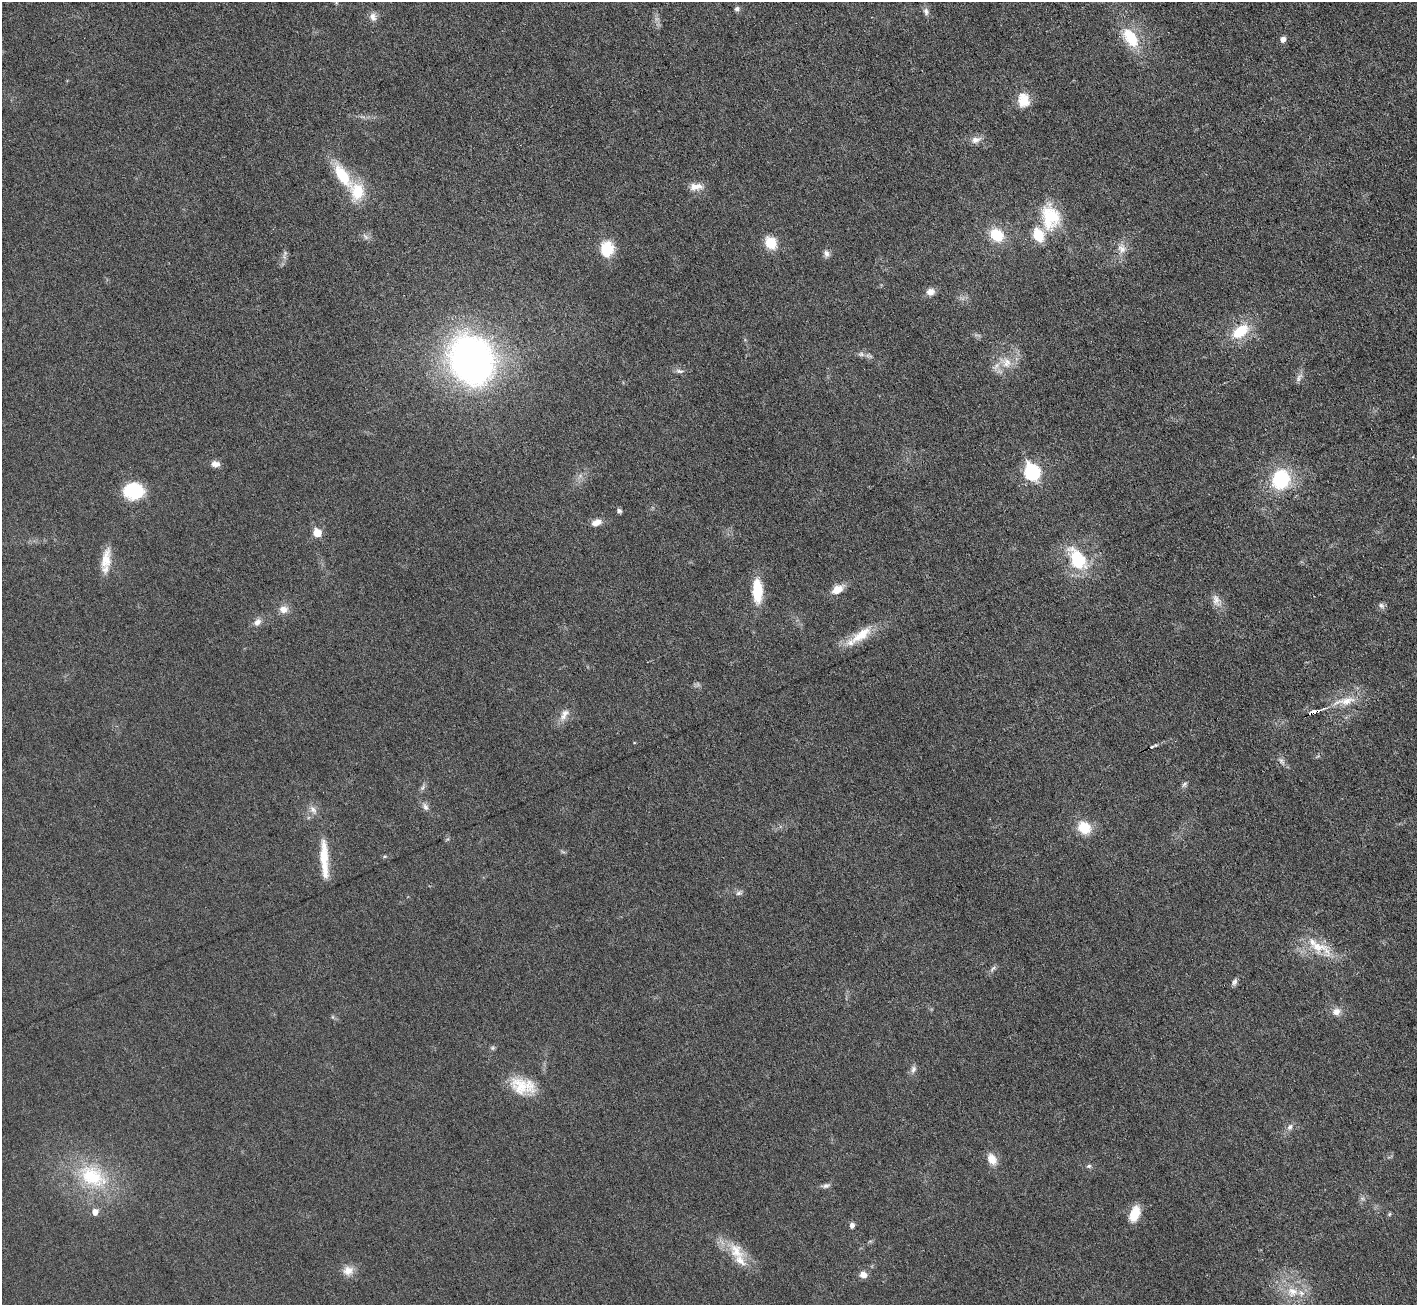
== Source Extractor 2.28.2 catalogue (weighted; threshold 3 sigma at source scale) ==
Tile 10 of 4 x 4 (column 2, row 3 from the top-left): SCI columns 1416-2830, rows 1456-2758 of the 5664 x 5653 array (HDU 1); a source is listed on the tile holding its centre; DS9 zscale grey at full resolution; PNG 1419 x 1307 px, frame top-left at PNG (2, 2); no overlay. Shown black and unused: <1% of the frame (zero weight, under 3 of 6 exposures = <1% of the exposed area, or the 3 px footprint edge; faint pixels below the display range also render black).
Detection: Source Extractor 2.28.2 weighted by HDU 2 'WHT'; one run over the whole footprint, this tile lists its part. Background 0.0264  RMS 0.0037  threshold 0.0152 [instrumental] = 3 sigma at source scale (4.09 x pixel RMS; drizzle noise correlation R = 1.36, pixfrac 0.8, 0.05/0.05 arcsec/px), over >= 5 px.
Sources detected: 76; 1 too faint to see at this stretch — not listed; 4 inside a brighter listed object's ellipse — not listed separately; the other 71 listed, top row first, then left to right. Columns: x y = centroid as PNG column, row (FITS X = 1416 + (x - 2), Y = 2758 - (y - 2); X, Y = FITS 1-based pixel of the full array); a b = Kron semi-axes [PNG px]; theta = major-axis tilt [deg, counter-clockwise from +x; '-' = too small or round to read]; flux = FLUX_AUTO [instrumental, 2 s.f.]
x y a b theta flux
737 9 6 6 - 0.95
926 11 11 7 -75 1.4
373 17 12 9 -68 2
1131 37 28 15 -56 13
1283 39 7 6 - 1.6
1024 100 18 15 -84 6.2
976 140 13 9 13 2.5
342 175 36 14 -57 15
696 187 18 9 3 3.2
1050 217 34 23 -82 15
997 235 13 11 -48 11
365 237 11 5 -49 1.2
771 243 17 13 -57 6.3
607 249 16 13 83 11
1122 249 13 12 - 3.2
285 253 8 5 38 0.83
826 253 10 7 -78 1.4
930 292 11 9 17 2.1
1240 331 24 13 37 12
861 354 10 6 -9 1.4
471 360 45 37 -65 160
1006 362 18 14 -44 5.6
679 371 11 6 -7 1.2
1299 377 14 6 59 1.5
215 464 10 7 -6 2.1
1032 472 8 7 - 65
1281 479 18 16 74 24
133 491 18 15 -1 18
619 511 6 5 - 0.89
596 522 13 8 22 2.7
317 533 5 5 - 8.7
1077 559 36 20 -56 16
106 560 28 11 80 6.4
837 589 14 8 30 4.6
757 591 23 9 -88 13
1216 600 19 10 -73 2.8
1381 605 10 6 -40 1.1
283 609 11 9 2 2.8
257 622 12 8 45 2.1
861 635 36 13 35 9.2
1345 701 35 11 11 7.2
1314 712 6 3 14 9.2
564 715 20 9 59 3.1
1281 761 11 6 -55 1.4
1184 784 7 4 70 0.72
425 807 11 6 -63 1.4
313 810 13 8 -49 2
1084 828 11 10 - 11
324 859 52 10 -87 9.8
739 893 9 6 10 1
1318 947 29 17 -9 10
993 968 11 4 49 0.93
1234 982 9 6 69 1.1
1336 1012 11 10 - 2.5
492 1048 7 6 - 0.65
913 1069 9 7 85 1.4
523 1086 34 20 -12 11
1290 1127 9 6 59 1.3
992 1159 14 10 -61 4.2
1089 1166 7 5 2 0.72
92 1176 45 29 -30 27
826 1186 10 6 18 1.2
1362 1198 7 4 -19 0.65
95 1212 6 6 - 2.6
1135 1214 18 10 70 6.3
1389 1214 6 4 88 0.44
852 1225 7 6 - 1.2
736 1251 26 17 -56 8.5
348 1271 14 12 20 3.6
863 1275 8 7 - 2.5
1292 1292 17 15 -5 7.1
Overlapping masked pixels (flux is a lower limit): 1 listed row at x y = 1314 712